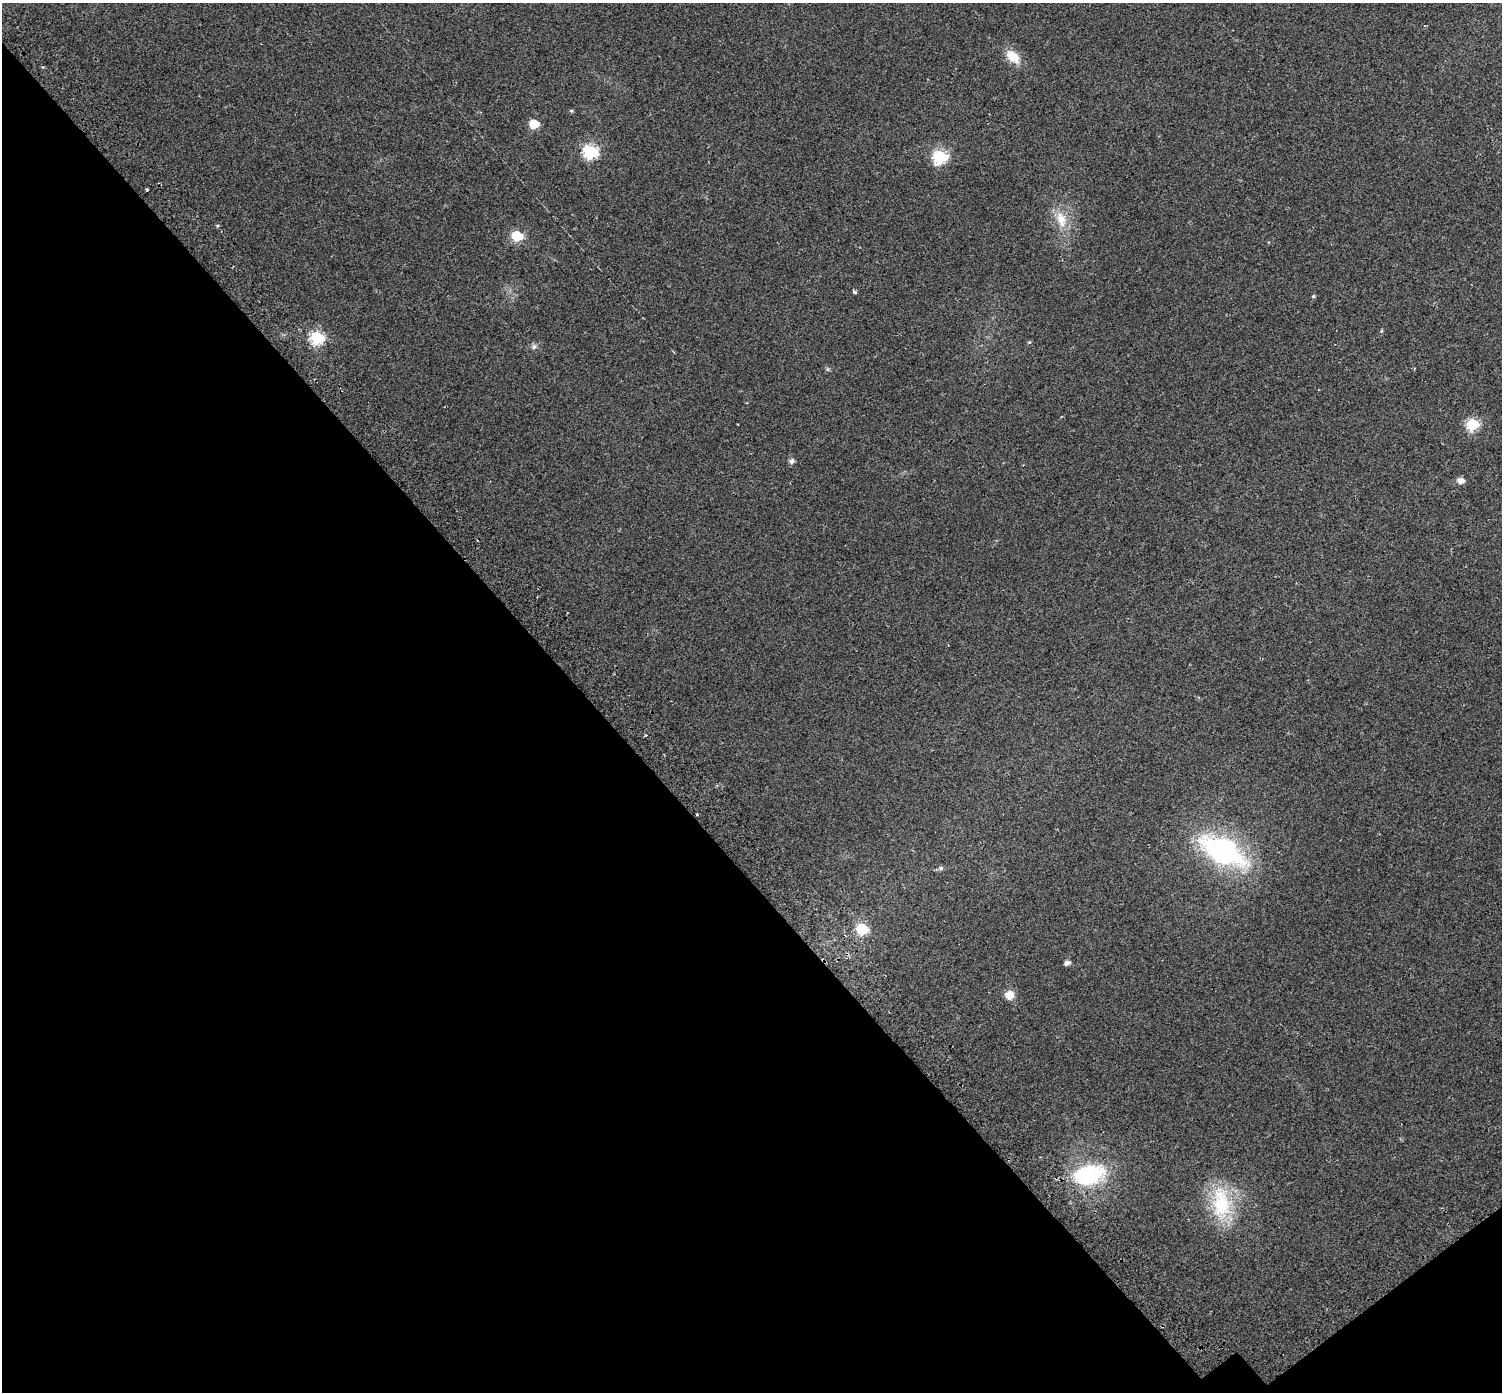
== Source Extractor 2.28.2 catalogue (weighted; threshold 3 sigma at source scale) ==
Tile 14 of 4 x 4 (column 2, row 4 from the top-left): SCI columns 1567-3066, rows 293-1682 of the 6126 x 6079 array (HDU 1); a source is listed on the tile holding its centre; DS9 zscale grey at full resolution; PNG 1504 x 1394 px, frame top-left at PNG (2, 3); no overlay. Shown black and unused: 40% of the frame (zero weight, under 2 of 3 exposures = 4% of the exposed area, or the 3 px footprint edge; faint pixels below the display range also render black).
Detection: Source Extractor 2.28.2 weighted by HDU 2 'WHT'; one run over the whole footprint, this tile lists its part. Background 0.0555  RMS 0.011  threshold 0.0511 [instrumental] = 3 sigma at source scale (4.5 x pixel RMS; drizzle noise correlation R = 1.50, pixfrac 1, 0.0396/0.0396 arcsec/px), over >= 5 px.
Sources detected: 27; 1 cosmic-ray / hot-pixel residue — not listed; the other 26 listed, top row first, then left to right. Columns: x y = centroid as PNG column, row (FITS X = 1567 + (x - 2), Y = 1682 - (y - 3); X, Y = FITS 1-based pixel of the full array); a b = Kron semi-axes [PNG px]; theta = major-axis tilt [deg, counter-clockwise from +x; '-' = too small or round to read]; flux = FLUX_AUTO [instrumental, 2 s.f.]
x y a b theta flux
1013 57 20 12 -44 18
571 111 5 4 - 1.5
534 124 6 5 - 39
590 152 7 6 - 170
940 157 7 6 - 150
147 190 3 3 - 6.7
1061 219 24 13 -75 22
517 236 6 6 - 73
854 292 4 3 - 5.2
1313 296 5 4 - 1.3
1381 331 6 3 72 1.2
317 338 7 6 - 160
1029 342 5 5 - 1.3
534 346 8 7 - 3.2
827 369 6 4 -71 1.5
1472 424 7 6 - 100
791 461 6 5 - 4.1
1460 480 6 5 - 8.8
646 735 3 3 - 22
1223 851 45 22 -28 200
941 868 6 6 - 2.7
862 929 7 6 - 81
1067 962 5 5 - 5
1009 995 11 11 - 9.9
1089 1175 40 24 13 95
1221 1203 45 24 -86 75